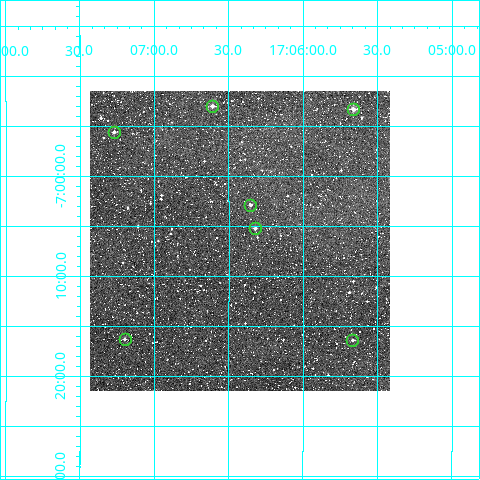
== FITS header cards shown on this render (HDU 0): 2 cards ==
NAXIS1  =                  300
NAXIS2  =                  300

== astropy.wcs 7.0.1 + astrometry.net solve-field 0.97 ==
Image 300 x 300 px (HDU 0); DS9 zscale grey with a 90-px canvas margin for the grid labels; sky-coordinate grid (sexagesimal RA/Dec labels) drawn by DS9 from the SOLVED WCS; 7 Tycho-2 reference stars matched to detected sources circled (green)
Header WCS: RA---TAN/DEC--TAN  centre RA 17:06:25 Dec -07:06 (256.61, -7.11 deg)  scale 6 arcsec/px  FOV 30.0' x 30.0'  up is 0 deg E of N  parity normal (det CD < 0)
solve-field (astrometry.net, Tycho-2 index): VERIFIED the header's WCS against the Tycho-2 star catalogue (verified at 2 index scales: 7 matches each, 0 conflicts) and refined it, rather than solving blind
Solved WCS: RA---TAN-SIP/DEC--TAN-SIP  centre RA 17:06:26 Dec -07:06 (256.61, -7.11 deg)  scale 6 arcsec/px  FOV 30.0' x 30.0'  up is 0 deg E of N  parity normal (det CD < 0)
The solver's refit moves the header's centre by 2.5 arcsec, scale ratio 1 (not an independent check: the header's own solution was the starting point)
Tycho-2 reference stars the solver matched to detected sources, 7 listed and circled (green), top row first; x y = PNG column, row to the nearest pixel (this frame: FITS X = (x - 90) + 1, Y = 300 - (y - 91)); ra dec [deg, ICRS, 3 dp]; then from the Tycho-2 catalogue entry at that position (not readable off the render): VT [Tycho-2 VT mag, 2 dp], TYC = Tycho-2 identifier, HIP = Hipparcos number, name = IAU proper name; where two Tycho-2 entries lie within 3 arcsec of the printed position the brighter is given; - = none
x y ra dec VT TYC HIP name
212 106 256.652 -6.883 11.28 5076-298-1 - -
353 109 256.415 -6.889 10.51 5076-294-1 - -
114 132 256.818 -6.927 11.40 5076-243-1 - -
250 205 256.588 -7.048 11.41 5076-5-1 - -
255 228 256.581 -7.087 11.55 5076-22-1 - -
125 339 256.800 -7.272 12.03 5076-231-1 - -
352 340 256.417 -7.274 12.67 5076-235-1 - -